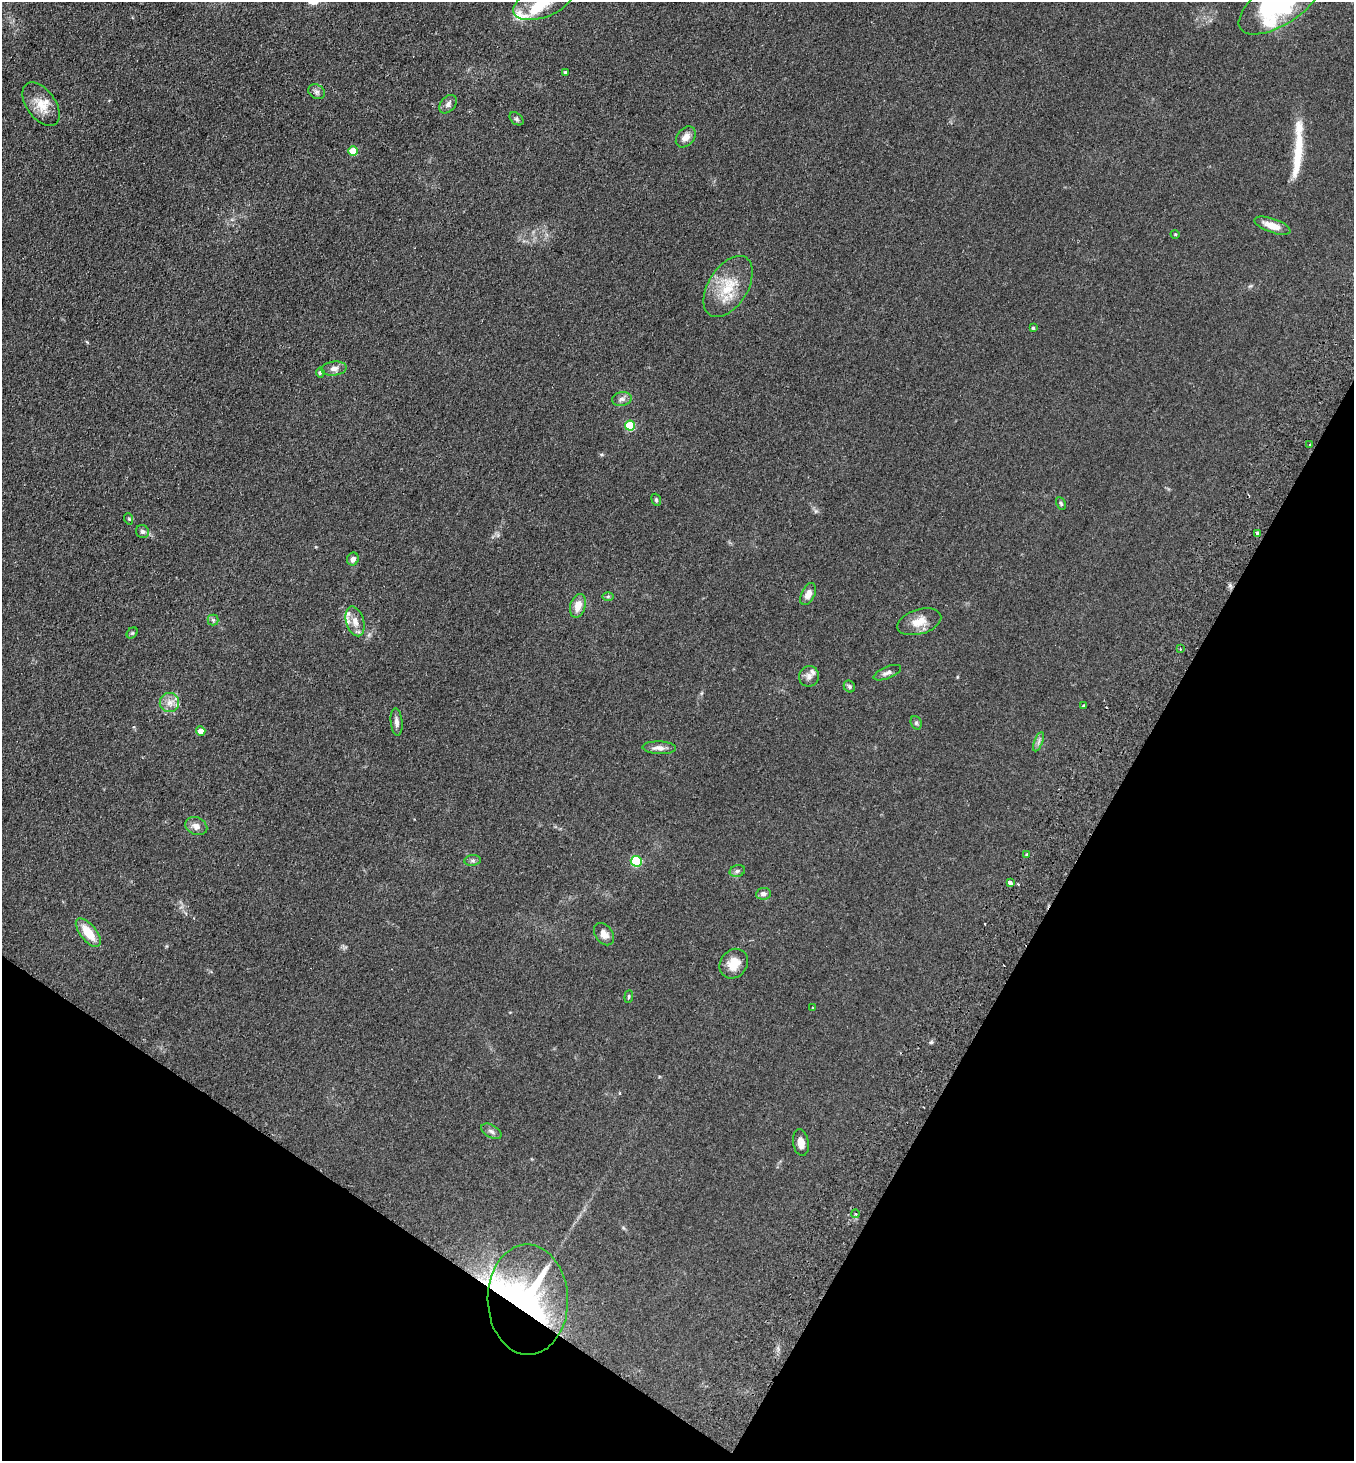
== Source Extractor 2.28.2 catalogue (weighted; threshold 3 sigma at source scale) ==
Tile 15 of 4 x 4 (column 3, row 4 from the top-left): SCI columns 2904-4255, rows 35-1493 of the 5946 x 5905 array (HDU 1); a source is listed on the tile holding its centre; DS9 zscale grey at full resolution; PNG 1356 x 1463 px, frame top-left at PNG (2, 2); each listed source drawn as its Kron ellipse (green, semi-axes under 4 px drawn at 4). Shown black and unused: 27% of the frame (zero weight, under 2 of 3 exposures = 3% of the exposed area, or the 3 px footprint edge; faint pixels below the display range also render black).
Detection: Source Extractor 2.28.2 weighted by HDU 2 'WHT'; one run over the whole footprint, this tile lists its part. Background 0.0927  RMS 0.0099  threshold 0.0445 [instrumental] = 3 sigma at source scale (4.5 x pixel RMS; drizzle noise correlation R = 1.50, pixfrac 1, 0.05/0.05 arcsec/px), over >= 5 px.
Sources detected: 70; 2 inside a brighter object's white glare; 4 cosmic-ray / hot-pixel residue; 1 long thin detection or spike segment (spike, bleed or trail) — neither listed nor drawn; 5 inside a brighter listed object's ellipse — not listed separately; the other 58 listed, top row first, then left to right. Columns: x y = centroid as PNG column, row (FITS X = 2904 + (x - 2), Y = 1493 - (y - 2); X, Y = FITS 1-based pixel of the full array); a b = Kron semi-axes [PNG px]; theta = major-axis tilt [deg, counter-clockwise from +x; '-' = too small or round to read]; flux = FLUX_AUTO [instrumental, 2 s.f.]
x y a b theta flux
543 2 31 15 20 31
1280 3 48 21 33 130
565 72 3 3 - 1.8
317 92 9 7 -31 2.9
41 104 25 14 -54 17
448 104 10 7 50 3.6
516 119 8 5 -41 2
686 137 12 8 50 7.1
353 151 5 4 - 23
1272 226 19 7 -19 11
1175 234 4 3 - 0.72
728 287 34 19 58 32
1033 328 4 3 - 1.4
334 368 12 7 8 5.2
320 372 5 4 - 1.6
622 399 10 7 10 3.8
630 426 5 5 - 45
1310 445 3 2 - 1.1
656 500 6 4 -69 1.4
1061 503 7 4 -63 1.4
129 519 6 3 -72 1.2
142 532 7 6 - 2.2
1257 533 4 3 - 5.5
353 559 6 6 - 4
808 594 12 6 64 6.4
608 596 6 4 1 1.2
578 606 12 7 74 11
213 620 5 5 - 1.8
355 621 15 8 -72 8.4
919 622 23 12 16 13
132 633 6 5 - 1.4
1180 649 3 3 - 1.1
887 673 14 6 23 4.2
809 676 10 10 - 4.7
849 686 6 5 - 1.8
169 703 10 9 - 7.1
1084 706 3 3 - 1.4
397 722 14 6 -84 4.2
916 723 7 5 -69 1.8
201 731 5 4 - 8
1039 742 10 3 69 2.3
659 748 17 6 -3 5.5
196 826 11 8 -25 5.7
1027 854 4 3 - 1.4
473 860 8 5 6 2.2
636 861 5 5 - 76
737 871 8 5 17 2.4
1010 883 4 3 - 24
763 894 7 6 - 3
88 933 17 8 -51 20
604 934 12 8 -53 7
734 964 16 13 51 14
629 996 6 4 83 1.3
813 1008 3 2 - 0.84
491 1131 11 6 -30 3.2
801 1143 13 8 -82 6.2
856 1214 4 3 - 0.99
528 1300 55 40 -89 220
Overlapping masked pixels (flux is a lower limit): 1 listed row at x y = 528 1300
Isophote crosses this tile's border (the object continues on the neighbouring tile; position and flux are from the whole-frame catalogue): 2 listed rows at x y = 543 2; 1280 3